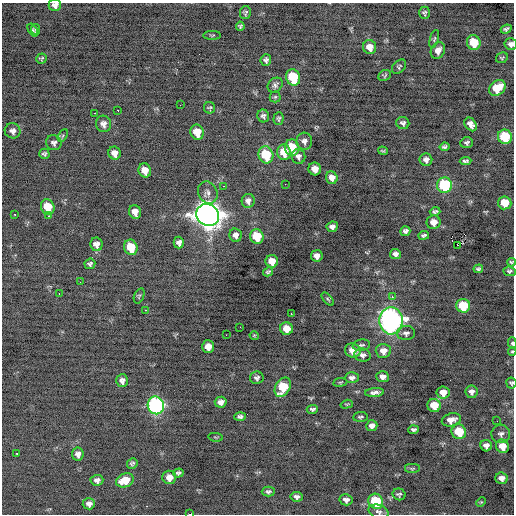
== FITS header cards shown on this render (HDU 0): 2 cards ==
NAXIS1  =                  512 / Axis length
NAXIS2  =                  512 / Axis length

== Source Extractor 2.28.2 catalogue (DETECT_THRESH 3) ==
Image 512 x 512 px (HDU 0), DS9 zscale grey, 1 PNG px = 1 image px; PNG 516 x 516 px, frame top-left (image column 1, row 512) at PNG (2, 3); each listed source drawn as its Kron ellipse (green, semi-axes under 4 px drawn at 4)
Background -0.293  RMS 0.95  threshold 2.84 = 3 sigma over >= 5 px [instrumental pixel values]
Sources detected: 146; all 146 listed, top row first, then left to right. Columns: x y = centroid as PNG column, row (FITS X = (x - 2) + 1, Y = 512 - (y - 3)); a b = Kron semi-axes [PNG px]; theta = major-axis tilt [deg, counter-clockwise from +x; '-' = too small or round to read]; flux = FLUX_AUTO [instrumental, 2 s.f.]
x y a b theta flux
55 5 6 6 - 290
245 13 6 5 - 130
424 13 6 5 - 140
240 26 4 4 - 110
36 29 5 4 - 110
506 29 5 4 - 140
33 30 7 3 -58 89
212 35 9 3 1 83
434 39 9 4 74 110
474 43 7 6 - 1600
511 44 6 6 - 270
370 47 7 6 - 600
438 50 9 6 62 400
502 58 6 5 - 93
41 59 5 5 - 98
266 60 5 5 - 170
399 67 8 5 45 120
385 75 6 5 - 110
293 77 8 7 - 2700
275 85 8 6 42 210
497 88 9 7 39 1400
275 97 5 5 - 100
180 105 2 2 - 200
209 108 6 5 - 110
117 110 3 2 - 340
95 113 3 2 - 520
263 116 6 6 - 180
279 119 6 5 - 110
403 123 6 6 - 190
103 124 8 7 - 360
471 124 7 5 -52 340
13 131 8 7 - 270
197 132 7 6 - 1000
63 135 7 4 59 88
505 137 7 7 - 2900
304 141 8 8 - 270
54 143 8 7 - 200
467 143 6 5 - 160
444 147 5 4 - 140
292 148 8 7 - 1500
383 151 5 3 - 79
284 152 8 7 - 990
114 153 6 6 - 410
44 154 5 5 - 130
266 155 9 7 -70 2500
298 156 7 7 - 230
426 160 6 6 - 260
465 161 6 4 6 150
315 169 6 6 - 540
145 170 7 6 - 680
332 178 6 5 - 370
285 184 2 2 - 52
445 185 7 7 - 4800
224 186 2 2 - 46
208 192 11 9 -64 340
248 201 7 6 - 270
505 203 7 6 - 1400
48 207 8 6 -66 1400
435 211 5 4 - 130
135 212 7 6 - 490
14 214 3 2 - 320
208 215 12 10 -40 69000
48 216 3 3 - 60
434 222 7 7 - 560
332 227 6 5 - 250
405 231 5 5 - 180
236 235 7 6 - 310
424 235 5 4 - 140
257 237 7 6 - 1800
179 243 6 5 - 240
96 244 7 6 - 390
457 245 2 2 - 48
131 247 8 6 -71 1500
395 254 5 5 - 230
317 256 6 5 - 370
272 261 6 6 - 710
511 262 4 4 - 90
90 264 5 5 - 150
478 269 5 4 - 120
509 271 6 4 -6 120
268 272 5 4 - 110
80 282 3 2 - 81
59 293 3 2 - 79
139 296 8 5 69 110
392 297 3 2 - 280
328 299 8 3 -48 83
463 306 7 7 - 2300
146 310 2 2 - 37
291 314 3 2 - 440
391 321 13 11 -87 28000
240 327 2 2 - 160
286 329 6 6 - 870
406 333 9 7 5 220
226 335 2 2 - 80
254 335 5 4 - 86
512 343 6 4 -88 130
361 345 9 5 10 160
208 347 6 6 - 630
353 350 8 7 - 840
383 351 7 7 - 530
512 351 4 4 - 72
362 355 8 6 -11 240
382 377 6 5 - 350
257 378 7 6 - 180
352 378 7 5 -1 240
122 381 6 6 - 260
340 382 7 3 8 75
511 383 5 5 - 130
283 387 10 7 62 1900
374 392 9 4 5 270
443 392 6 6 - 640
471 392 6 6 - 280
221 402 6 5 - 320
347 404 6 3 18 69
156 405 9 8 - 13000
434 405 7 6 - 1100
312 409 5 4 - 160
240 417 5 4 - 170
360 417 7 5 4 120
451 420 10 6 16 460
497 421 2 2 - 54
372 426 6 5 - 320
413 430 5 4 - 150
459 432 7 7 - 1900
501 434 9 9 - 270
216 437 7 3 -5 66
486 446 6 5 - 310
502 446 7 6 - 770
17 454 3 2 - 97
78 454 6 6 - 290
132 463 5 5 - 130
412 469 8 5 0 110
178 473 5 4 - 150
169 477 7 7 - 490
502 478 6 5 - 350
97 480 6 5 - 220
125 480 9 7 19 1300
268 491 6 5 - 160
399 494 6 6 - 140
297 497 6 5 - 210
346 500 6 5 - 250
376 501 8 7 - 2800
481 502 5 3 - 66
89 504 6 5 - 300
378 512 10 6 -17 220
189 514 3 2 - 2200
At the frame edge (FLAGS 8, measured only in part): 8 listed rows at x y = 55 5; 511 44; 511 262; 512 343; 512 351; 511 383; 378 512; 189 514